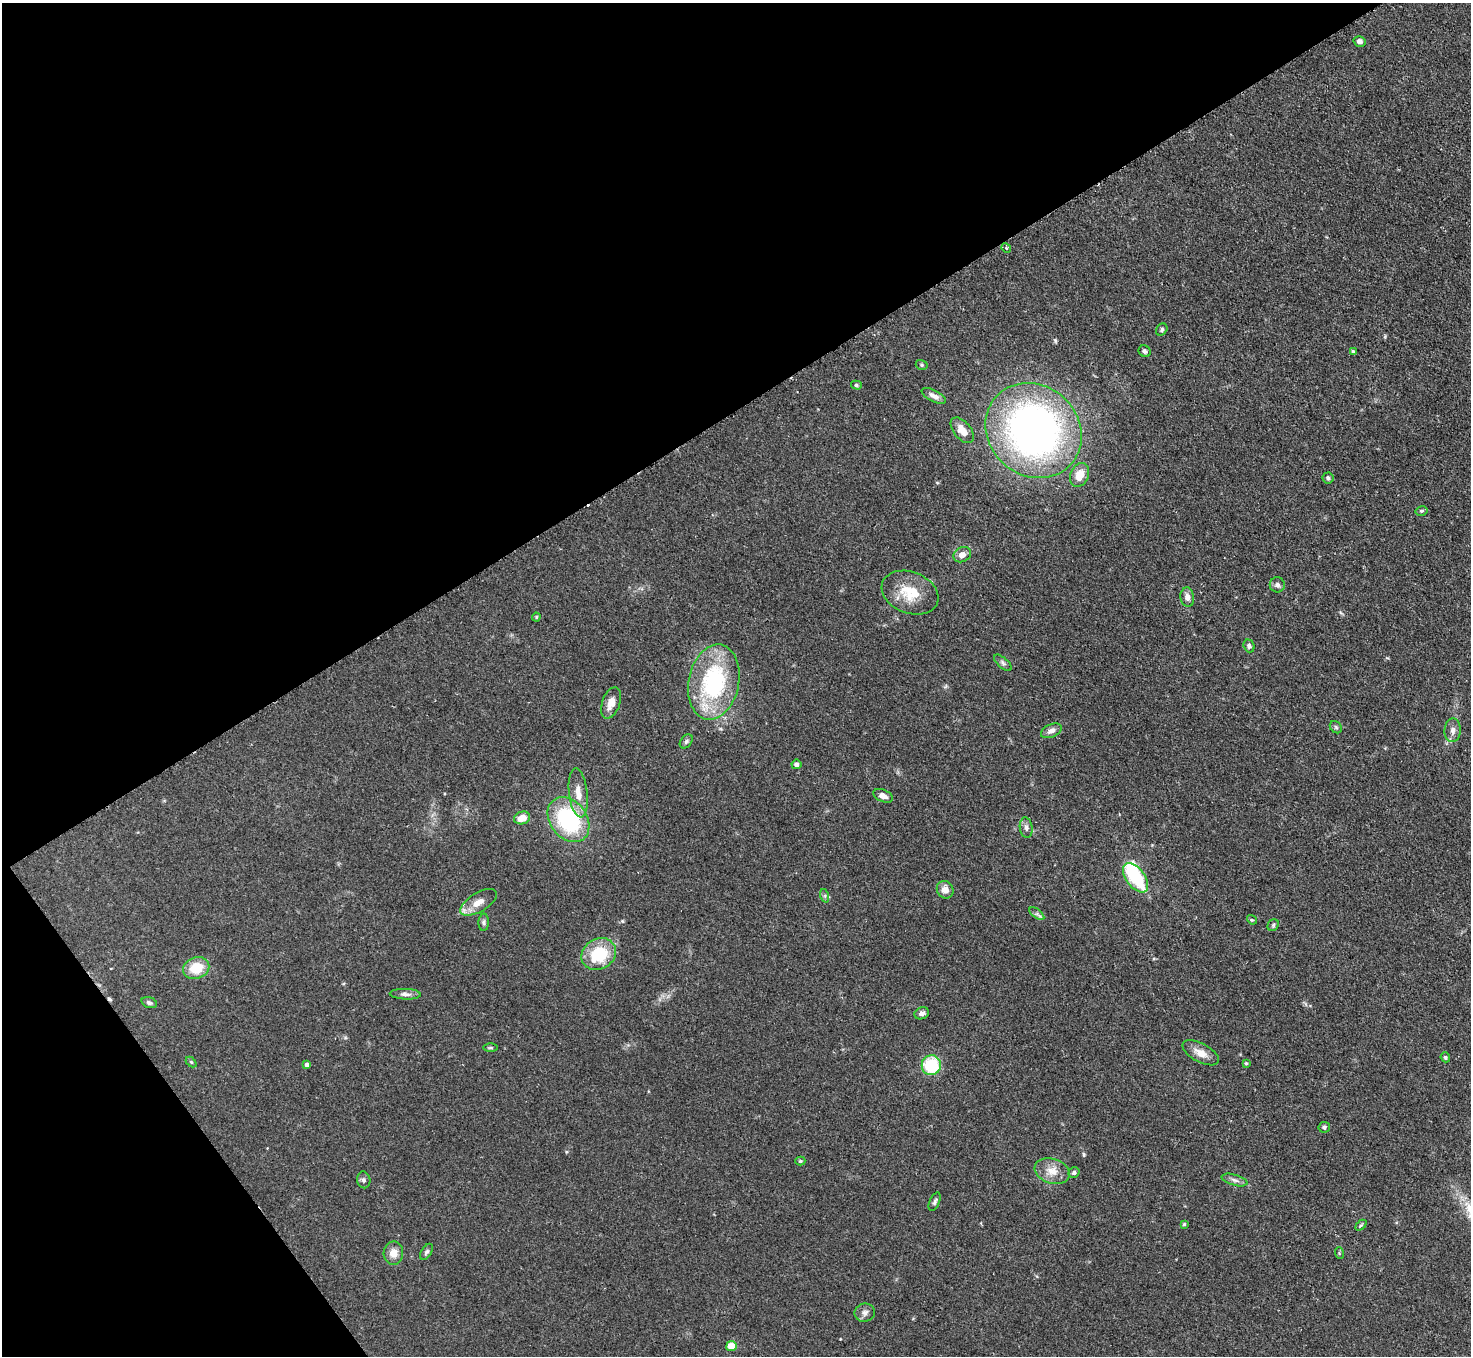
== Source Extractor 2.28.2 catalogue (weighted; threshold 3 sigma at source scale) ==
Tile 5 of 4 x 4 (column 1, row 2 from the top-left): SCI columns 2-1470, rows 3007-4360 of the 5880 x 5872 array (HDU 1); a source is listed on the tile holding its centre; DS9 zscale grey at full resolution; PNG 1473 x 1358 px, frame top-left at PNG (2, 3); each listed source drawn as its Kron ellipse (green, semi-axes under 4 px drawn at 4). Shown black and unused: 35% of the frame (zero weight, under 2 of 3 exposures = <1% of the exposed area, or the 3 px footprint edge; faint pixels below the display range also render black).
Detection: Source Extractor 2.28.2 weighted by HDU 2 'WHT'; one run over the whole footprint, this tile lists its part. Background 0.0811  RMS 0.0058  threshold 0.0262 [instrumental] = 3 sigma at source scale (4.5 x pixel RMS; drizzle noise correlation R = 1.50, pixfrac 1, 0.05/0.05 arcsec/px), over >= 5 px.
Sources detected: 70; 1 inside a brighter object's white glare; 3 cosmic-ray / hot-pixel residue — neither listed nor drawn; the other 66 listed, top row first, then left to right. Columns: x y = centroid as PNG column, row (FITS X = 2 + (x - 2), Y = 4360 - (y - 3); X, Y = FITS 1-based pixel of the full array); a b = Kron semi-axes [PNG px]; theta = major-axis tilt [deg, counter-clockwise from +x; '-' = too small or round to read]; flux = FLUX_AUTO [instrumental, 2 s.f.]
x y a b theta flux
1360 41 6 5 - 2.3
1006 248 5 4 - 0.84
1162 330 6 5 - 1.1
1145 351 6 5 - 1.5
1353 352 4 3 - 0.88
922 365 6 4 -18 0.92
856 385 5 4 - 0.86
934 396 13 5 -28 3.3
962 430 15 8 -50 6.8
1033 430 50 45 -42 300
1079 475 12 9 67 8.7
1328 478 5 5 - 1.5
1421 511 6 4 13 0.94
962 555 9 7 28 4.1
1277 585 7 7 - 2
910 593 29 20 -21 18
1187 597 10 7 -82 3.2
536 617 4 4 - 0.62
1249 646 6 5 - 1.5
1003 663 11 5 -42 1.6
714 682 38 25 79 65
611 703 16 9 71 5.3
1336 727 7 5 -45 1
1453 730 12 8 85 3.3
1051 731 11 6 24 2.8
686 741 8 5 51 1.3
796 764 5 5 - 1.7
578 793 25 9 -84 8
883 796 10 6 -24 3.3
522 818 8 6 19 7.6
568 820 24 18 -52 59
1026 828 10 6 -82 2.3
1136 878 17 9 -53 33
945 890 9 8 - 4.4
825 896 7 4 -72 1
478 902 20 9 31 7.2
1037 914 9 4 -38 1.5
1252 920 5 4 - 0.7
484 922 9 5 88 1.4
1273 925 6 5 - 0.96
599 954 18 15 32 26
196 968 13 11 22 15
405 994 15 5 -2 2.5
149 1003 8 5 -20 1.5
922 1013 7 6 - 2.1
490 1048 7 3 0 0.77
1201 1053 20 9 -28 6.2
1445 1057 5 4 - 0.91
191 1062 6 4 -44 0.67
1246 1063 4 3 - 0.8
307 1065 4 4 - 2.1
931 1065 10 9 - 26
1324 1127 6 5 - 1.1
800 1161 5 4 - 0.84
1052 1171 18 12 -17 7.4
1074 1173 6 5 - 1.3
364 1180 8 6 -79 1.6
1234 1180 13 5 -16 2.2
935 1202 10 5 67 1.4
1184 1224 4 4 - 0.74
1361 1225 6 4 44 0.8
427 1252 9 5 57 1.4
393 1253 11 10 - 5.2
1339 1253 6 3 -73 0.63
865 1313 10 9 - 2.7
731 1346 5 5 - 14